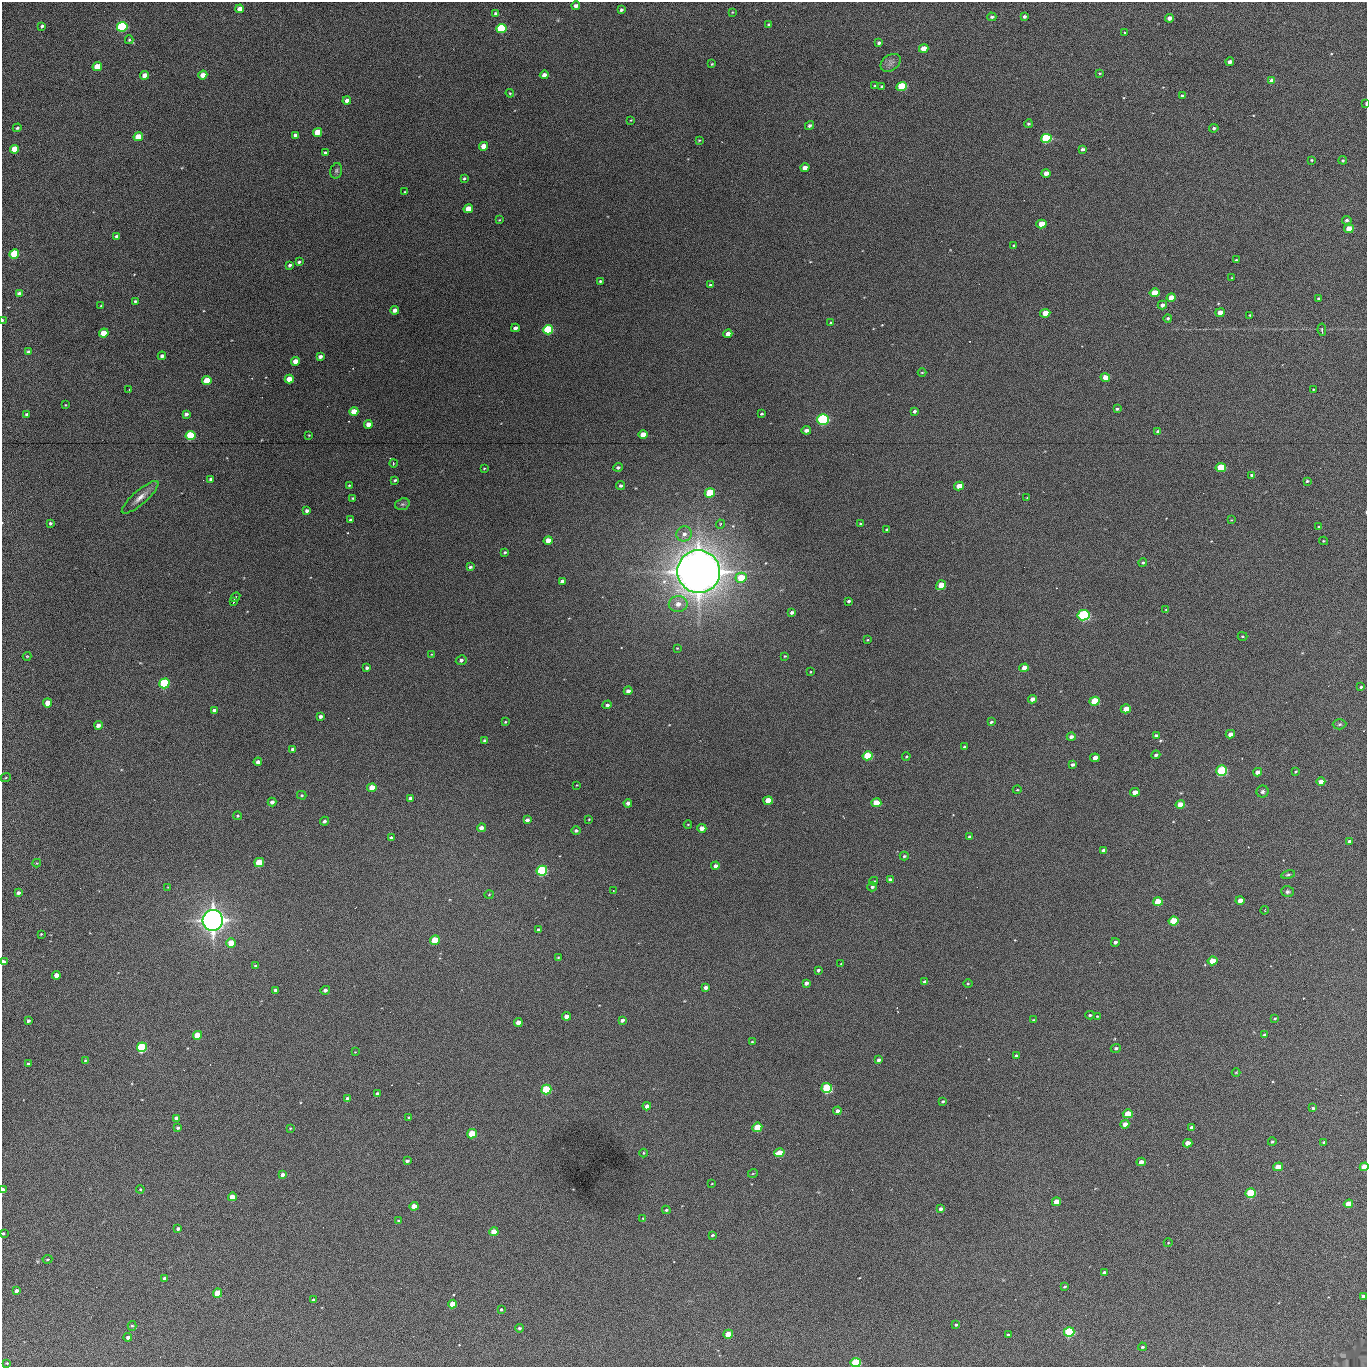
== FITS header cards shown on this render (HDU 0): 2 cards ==
NAXIS1  =                 1365 /fastest changing axis
NAXIS2  =                 1365 /next to fastest changing axis

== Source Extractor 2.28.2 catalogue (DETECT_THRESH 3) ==
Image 1365 x 1365 px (HDU 0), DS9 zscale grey, 1 PNG px = 1 image px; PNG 1369 x 1369 px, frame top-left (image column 1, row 1365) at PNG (2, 2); each listed source drawn as its Kron ellipse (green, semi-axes under 4 px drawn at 4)
Background 400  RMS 54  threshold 163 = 3 sigma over >= 5 px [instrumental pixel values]
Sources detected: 337; all 337 listed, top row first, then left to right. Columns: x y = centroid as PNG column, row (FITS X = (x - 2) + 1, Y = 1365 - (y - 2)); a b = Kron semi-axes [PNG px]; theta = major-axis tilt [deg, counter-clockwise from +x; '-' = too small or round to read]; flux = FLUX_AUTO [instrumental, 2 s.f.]
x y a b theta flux
576 6 4 4 - 1.8e+04
240 9 4 4 - 3.2e+04
621 10 4 3 - 7.9e+03
732 12 4 2 - 2.4e+03
496 13 4 4 - 7.5e+03
992 17 4 4 - 7.3e+03
1024 17 4 3 - 1.1e+04
1169 18 4 4 - 2.1e+04
769 25 3 3 - 5.0e+03
42 26 4 3 - 6.7e+03
122 27 5 4 - 6.3e+05
501 28 5 4 - 4.6e+05
1125 32 3 2 - 3.3e+03
129 40 4 3 - 4.1e+03
879 43 4 3 - 8.0e+03
924 49 5 4 - 5.4e+04
1230 62 4 4 - 1.7e+04
891 63 11 7 35 1.7e+04
712 64 3 2 - 3.4e+03
97 67 5 4 - 9.3e+04
1100 73 4 3 - 3.7e+03
144 75 4 4 - 4.1e+04
203 75 5 4 - 3.4e+04
544 75 4 4 - 2.4e+04
1272 81 4 4 - 2.4e+04
875 86 4 3 - 4.5e+03
882 86 3 3 - 4.4e+03
902 86 5 4 - 2.2e+05
510 93 4 3 - 3.5e+03
1182 96 4 3 - 6.7e+03
347 101 4 4 - 2.3e+04
1366 104 3 2 - 5.7e+03
631 120 3 3 - 2.7e+03
1028 124 4 4 - 5.9e+03
809 125 5 4 - 9.1e+03
17 128 4 3 - 5.8e+03
1214 128 5 4 - 8.0e+03
318 132 5 4 - 7.8e+04
295 135 4 4 - 1.1e+04
138 137 5 4 - 7.4e+04
1046 138 5 4 - 4.4e+05
699 140 3 2 - 3.2e+03
484 146 5 4 - 4.6e+04
14 149 4 4 - 7.9e+04
1082 149 4 4 - 9.7e+03
325 153 3 3 - 6.5e+03
1311 160 3 3 - 3.8e+03
1343 160 4 3 - 4.7e+03
805 168 5 4 - 2.8e+04
336 171 8 5 74 7.1e+03
1046 173 4 4 - 3.0e+04
464 178 4 3 - 5.4e+03
405 192 3 2 - 3.3e+03
468 209 5 4 - 6.4e+04
499 220 3 2 - 2.6e+03
1347 220 4 4 - 8.2e+03
1041 224 5 4 - 8.0e+04
1349 229 5 4 - 6.4e+04
116 236 4 3 - 6.7e+03
1014 245 4 3 - 3.9e+03
14 254 5 4 - 2.5e+05
1236 260 3 2 - 2.9e+03
299 262 4 3 - 6.8e+03
290 265 4 3 - 7.9e+03
1232 278 3 2 - 3.3e+03
600 281 3 3 - 5.2e+03
710 285 4 3 - 7.9e+03
1154 293 5 4 - 7.2e+04
19 294 4 4 - 1.5e+04
1171 298 4 4 - 4.8e+04
1319 298 3 2 - 4.2e+03
135 301 3 3 - 5.4e+03
1162 305 5 4 - 1.5e+04
101 306 3 3 - 3.5e+03
395 310 4 4 - 1.8e+04
1045 313 5 4 - 5.2e+04
1220 313 4 4 - 4.4e+04
1250 315 3 3 - 4.0e+03
1168 318 4 4 - 6.1e+03
2 320 3 2 - 6.0e+03
831 323 4 3 - 3.9e+03
515 328 4 3 - 1.6e+04
548 330 5 4 - 4.1e+05
1322 330 6 4 -83 6.0e+03
104 333 5 4 - 1.0e+05
728 334 4 4 - 2.8e+04
28 352 4 4 - 1.2e+04
162 356 4 4 - 9.8e+03
320 357 4 3 - 1.4e+04
295 361 4 4 - 4.6e+04
922 372 4 3 - 3.0e+03
1105 378 5 4 - 3.8e+04
289 379 5 4 - 5.1e+04
207 381 4 4 - 1.1e+05
129 389 3 2 - 2.0e+03
1313 389 3 2 - 2.9e+03
65 405 3 2 - 2.5e+03
1117 409 3 3 - 4.4e+03
354 411 5 4 - 5.6e+04
914 411 4 3 - 8.5e+03
26 414 3 3 - 6.9e+03
186 414 4 4 - 1.2e+04
762 414 3 3 - 4.3e+03
823 419 6 5 - 6.9e+05
368 424 4 4 - 3.2e+04
806 430 4 4 - 1.5e+04
1158 431 4 3 - 8.7e+03
643 434 4 4 - 5.9e+04
309 435 4 4 - 2.8e+03
191 436 5 4 - 3.3e+05
393 463 4 2 - 2.9e+03
618 467 4 4 - 7.6e+03
484 468 4 3 - 3.0e+03
1221 468 5 4 - 1.5e+05
1252 475 4 3 - 1.4e+04
211 479 4 4 - 1.2e+04
395 480 3 3 - 5.2e+03
1307 481 3 3 - 4.8e+03
349 485 3 2 - 3.5e+03
620 486 4 4 - 8.0e+03
959 486 5 4 - 4.0e+04
710 493 5 4 - 1.9e+05
140 497 23 7 41 3.3e+04
353 498 3 3 - 3.8e+03
1027 498 3 2 - 3.2e+03
402 504 7 5 18 7.5e+03
307 511 4 3 - 1.2e+04
350 520 3 3 - 6.8e+03
1231 520 4 3 - 2.5e+03
50 523 3 3 - 6.2e+03
721 524 4 4 - 5.1e+03
861 524 3 3 - 5.8e+03
1319 527 3 3 - 4.4e+03
887 530 4 3 - 6.2e+03
684 534 8 7 - 2.0e+04
548 541 4 4 - 5.5e+04
1323 541 4 4 - 3.7e+03
505 552 3 3 - 5.3e+03
1143 563 4 4 - 5.4e+03
470 567 4 3 - 7.1e+03
699 572 21 21 - 6.7e+06
741 578 5 5 - 1.1e+05
562 581 4 3 - 1.0e+04
941 585 5 4 - 7.6e+04
235 597 5 2 - 4.7e+03
849 601 4 3 - 7.2e+03
234 602 4 2 - 3.8e+03
678 604 9 7 8 3.4e+04
1166 609 4 2 - 2.4e+03
792 612 4 3 - 1.0e+04
1083 615 6 5 - 6.5e+05
1242 636 5 3 - 3.5e+03
867 640 3 2 - 3.0e+03
677 648 4 3 - 2.6e+03
432 654 4 3 - 2.4e+03
27 656 4 4 - 3.3e+03
785 656 4 4 - 3.4e+03
461 660 5 4 - 1.0e+04
367 668 4 3 - 8.0e+03
1024 668 4 4 - 3.0e+04
810 672 2 2 - 2.6e+03
164 683 5 5 - 4.8e+05
1361 687 4 3 - 5.4e+03
628 691 4 4 - 1.5e+04
1032 699 4 4 - 2.7e+04
1095 701 5 4 - 1.7e+05
48 703 4 4 - 5.1e+04
607 705 5 4 - 8.9e+03
1126 709 5 4 - 5.7e+04
214 711 4 3 - 1.6e+04
321 716 4 3 - 1.2e+04
505 722 4 3 - 3.4e+03
991 722 3 3 - 4.9e+03
1340 724 7 5 2 6.0e+03
98 725 4 4 - 1.9e+04
1230 734 4 4 - 2.2e+04
1156 735 4 3 - 7.9e+03
1071 737 4 4 - 1.5e+04
485 741 4 4 - 1.3e+04
964 746 4 3 - 4.4e+03
292 749 4 3 - 6.8e+03
1156 755 4 4 - 9.1e+03
868 756 5 4 - 2.0e+05
906 756 4 3 - 3.9e+03
1095 758 4 4 - 2.7e+04
258 762 4 4 - 1.6e+04
1072 764 4 3 - 1.0e+04
1222 771 5 5 - 4.2e+05
1258 772 4 4 - 2.9e+04
1295 772 3 2 - 3.7e+03
6 777 5 3 - 3.8e+03
1321 782 4 4 - 3.6e+04
577 785 3 2 - 2.5e+03
372 788 4 4 - 6.1e+04
1017 790 4 3 - 3.0e+03
1135 792 5 4 - 3.6e+04
1262 792 6 6 - 9.0e+03
302 795 4 4 - 5.8e+03
410 798 4 3 - 1.8e+04
768 800 5 4 - 7.6e+04
272 802 4 4 - 1.3e+04
628 803 4 4 - 1.3e+04
876 803 5 4 - 9.2e+04
1180 804 5 4 - 6.8e+04
238 816 4 4 - 5.1e+03
589 819 3 2 - 2.7e+03
527 820 4 4 - 1.3e+04
324 821 4 4 - 8.8e+03
688 824 4 3 - 2.8e+03
481 828 4 4 - 2.4e+04
702 828 4 4 - 3.2e+04
576 830 4 4 - 8.0e+03
969 837 3 3 - 5.5e+03
391 838 4 4 - 1.5e+04
1349 841 3 3 - 8.5e+03
1104 850 4 4 - 1.4e+04
904 856 4 3 - 6.1e+03
37 863 4 4 - 3.0e+03
259 863 5 4 - 1.2e+05
715 866 4 4 - 1.4e+04
542 871 5 5 - 4.7e+05
1288 874 7 4 13 5.9e+03
890 880 4 3 - 1.4e+04
874 881 4 3 - 4.9e+03
168 887 4 3 - 2.8e+03
872 887 5 4 - 7.9e+03
613 890 2 2 - 2.3e+03
1287 892 6 5 - 8.9e+03
18 893 4 3 - 1.1e+04
489 894 5 3 - 3.1e+03
1240 900 4 4 - 2.6e+04
1158 901 5 4 - 1.1e+05
1265 910 4 2 - 2.0e+03
213 920 10 10 - 2.8e+06
1173 921 5 4 - 1.6e+05
538 930 4 3 - 8.2e+03
41 934 3 2 - 2.8e+03
435 940 5 4 - 1.1e+05
1115 942 4 3 - 9.8e+03
231 943 5 4 - 7.6e+04
558 957 4 3 - 3.0e+03
1212 961 5 4 - 7.1e+04
3 962 4 3 - 2.2e+04
841 964 3 2 - 2.3e+03
256 966 4 3 - 1.0e+04
818 970 4 3 - 6.6e+03
56 975 4 4 - 3.1e+04
925 982 4 3 - 1.2e+04
806 983 4 4 - 1.4e+04
968 983 5 3 - 3.5e+03
706 987 4 4 - 1.6e+04
276 990 4 3 - 8.7e+03
325 990 4 4 - 1.1e+04
1090 1015 4 3 - 4.9e+03
566 1016 4 4 - 2.8e+04
1097 1016 4 3 - 2.9e+03
1275 1019 3 3 - 3.9e+03
622 1020 4 3 - 1.1e+04
1033 1020 3 2 - 2.9e+03
28 1021 4 3 - 9.6e+03
518 1023 4 4 - 4.0e+04
197 1035 4 4 - 8.2e+04
1264 1035 4 3 - 4.5e+03
752 1042 4 3 - 3.3e+03
142 1047 5 4 - 4.2e+05
1116 1048 5 4 - 7.5e+03
355 1052 3 2 - 1.9e+03
1016 1056 3 3 - 6.2e+03
85 1060 3 3 - 3.4e+03
878 1060 3 3 - 1.0e+04
28 1064 4 4 - 9.0e+03
1236 1072 4 3 - 2.9e+03
827 1088 5 5 - 2.9e+05
546 1090 5 4 - 3.6e+05
377 1094 4 3 - 1.4e+04
348 1099 4 3 - 1.7e+04
943 1101 4 3 - 4.9e+03
647 1106 4 4 - 1.8e+04
1313 1108 4 3 - 6.6e+03
837 1111 4 4 - 1.5e+04
1128 1114 5 4 - 9.6e+04
409 1117 4 3 - 3.6e+03
176 1118 4 4 - 2.0e+04
1125 1124 4 4 - 2.3e+04
757 1127 5 4 - 9.8e+04
1192 1127 4 3 - 1.0e+04
178 1128 3 3 - 6.9e+03
290 1128 3 3 - 2.9e+03
472 1134 5 4 - 1.5e+05
1272 1142 4 4 - 6.0e+03
1324 1142 4 3 - 7.1e+03
1188 1143 5 4 - 3.9e+04
643 1153 4 3 - 2.8e+03
779 1153 5 4 - 8.2e+04
407 1161 4 3 - 1.1e+04
1141 1162 4 4 - 2.5e+04
1278 1167 5 4 - 5.8e+04
1364 1167 4 4 - 8.5e+04
753 1173 5 3 - 3.1e+03
283 1175 4 3 - 1.5e+04
712 1184 3 2 - 2.3e+03
140 1189 4 4 - 3.4e+03
3 1190 4 3 - 2.7e+04
1251 1193 5 4 - 2.9e+05
232 1197 4 4 - 4.8e+04
1056 1202 4 4 - 5.1e+04
1348 1204 5 4 - 8.6e+04
414 1206 4 4 - 3.5e+04
941 1209 4 3 - 1.1e+04
666 1210 4 3 - 5.6e+03
643 1218 4 3 - 3.4e+03
398 1221 3 3 - 4.8e+03
178 1229 4 4 - 9.6e+03
494 1232 4 4 - 6.7e+04
3 1233 3 3 - 4.8e+03
713 1235 4 3 - 5.1e+03
1168 1243 4 3 - 2.7e+03
47 1259 5 3 - 4.4e+03
1104 1273 4 4 - 1.5e+04
165 1278 4 3 - 1.5e+04
1065 1286 3 3 - 4.7e+03
16 1291 4 3 - 1.3e+04
218 1293 4 4 - 1.1e+05
1363 1296 4 3 - 9.6e+03
314 1300 3 3 - 1.1e+04
453 1304 4 4 - 6.5e+04
501 1309 3 3 - 5.2e+03
956 1325 4 3 - 5.5e+03
132 1326 5 4 - 4.8e+03
519 1328 4 4 - 7.2e+03
1069 1332 5 5 - 3.9e+05
728 1334 5 4 - 7.8e+04
1008 1335 4 3 - 5.5e+03
128 1337 4 4 - 1.2e+04
1142 1347 4 3 - 5.4e+03
7 1363 3 3 - 4.0e+03
856 1363 5 4 - 3.0e+05
At the frame edge (FLAGS 8, measured only in part): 7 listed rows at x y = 1366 104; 2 320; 3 962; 1364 1167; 3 1190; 3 1233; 856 1363

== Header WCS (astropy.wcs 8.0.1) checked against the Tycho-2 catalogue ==
Header WCS as astropy/WCSLIB reads it (applying the file's SIP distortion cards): RA---TAN-SIP/DEC--TAN-SIP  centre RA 02:17:04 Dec +13:18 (34.27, +13.31 deg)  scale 1.91 arcsec/px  FOV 43.5' x 43.5'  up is -180 deg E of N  parity flipped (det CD > 0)
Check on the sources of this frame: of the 60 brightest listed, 15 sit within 2.9 arcsec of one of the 16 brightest Tycho-2 stars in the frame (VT <= 12.67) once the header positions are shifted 0.41 arcsec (0.39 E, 0.14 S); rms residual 1.09 arcsec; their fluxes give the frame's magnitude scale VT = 25.92 - 2.5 log10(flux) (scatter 0.13 mag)
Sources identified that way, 15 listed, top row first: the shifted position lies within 2.9 arcsec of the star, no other Tycho-2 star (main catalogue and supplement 1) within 5.8 arcsec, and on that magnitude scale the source's flux lands within +1.5 / -3 mag of the star's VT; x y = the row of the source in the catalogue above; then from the Tycho-2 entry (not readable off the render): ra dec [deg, ICRS J2000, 3 dp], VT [Tycho-2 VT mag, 2 dp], TYC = Tycho-2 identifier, HIP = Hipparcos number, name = IAU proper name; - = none
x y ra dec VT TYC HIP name
122 27 34.572 +12.955 11.42 637-1207-1 - -
501 28 34.365 +12.956 12.09 637-873-1 - -
1046 138 34.068 +13.016 12.11 637-923-1 - -
548 330 34.341 +13.116 11.78 637-767-1 - -
823 419 34.191 +13.165 10.78 637-980-1 - -
191 436 34.536 +13.172 12.67 637-944-1 - -
1083 615 34.049 +13.269 11.22 637-820-1 - -
164 683 34.551 +13.304 11.62 637-695-1 - -
1222 771 33.973 +13.352 11.91 637-1253-1 - -
542 871 34.345 +13.404 11.61 637-1245-1 - -
213 920 34.525 +13.430 7.86 637-948-1 10730 -
546 1090 34.343 +13.520 12.11 637-855-1 - -
1251 1193 33.958 +13.576 11.96 637-1126-1 - -
1069 1332 34.057 +13.650 11.94 637-667-1 - -
856 1363 34.174 +13.666 12.36 637-601-1 - -